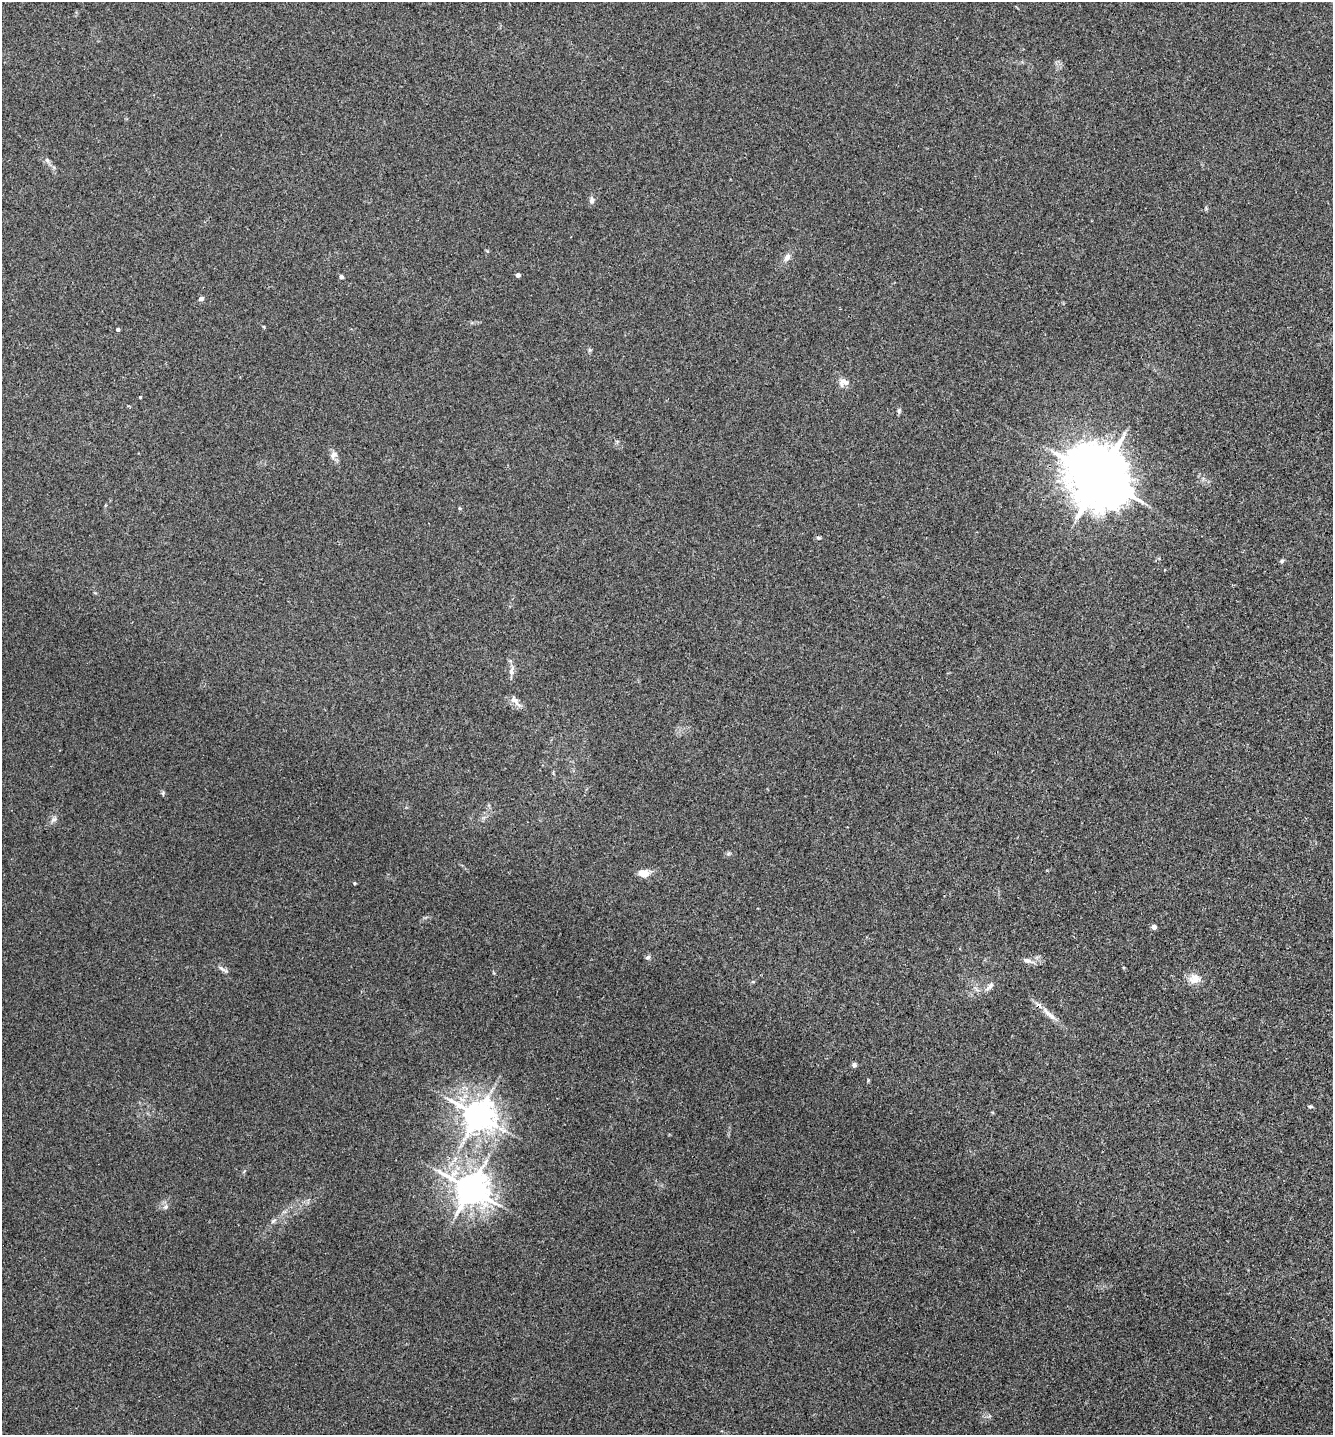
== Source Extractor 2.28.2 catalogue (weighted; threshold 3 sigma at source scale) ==
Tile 6 of 4 x 4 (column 2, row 2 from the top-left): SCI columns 1492-2822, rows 2897-4329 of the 5791 x 5784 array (HDU 1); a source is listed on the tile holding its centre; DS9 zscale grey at full resolution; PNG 1335 x 1437 px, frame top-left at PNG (2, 2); no overlay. Shown black and unused: <1% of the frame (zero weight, under 3 of 4 exposures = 2% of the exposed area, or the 3 px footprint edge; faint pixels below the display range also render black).
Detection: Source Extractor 2.28.2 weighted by HDU 2 'WHT'; one run over the whole footprint, this tile lists its part. Background 0.0172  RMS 0.0044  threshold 0.02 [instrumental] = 3 sigma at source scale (4.5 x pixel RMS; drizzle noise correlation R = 1.50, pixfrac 1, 0.05/0.05 arcsec/px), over >= 5 px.
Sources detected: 34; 1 cosmic-ray / hot-pixel residue — not listed; the other 33 listed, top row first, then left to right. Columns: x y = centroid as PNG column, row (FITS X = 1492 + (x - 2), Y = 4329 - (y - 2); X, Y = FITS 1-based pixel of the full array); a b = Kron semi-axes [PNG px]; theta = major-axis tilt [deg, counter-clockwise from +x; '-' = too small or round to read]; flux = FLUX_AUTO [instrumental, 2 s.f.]
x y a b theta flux
47 160 7 4 -45 1
592 200 8 6 89 1.8
787 257 11 7 47 2
518 275 4 4 - 2
341 277 4 4 - 1.8
201 299 6 5 - 1.3
118 329 4 3 - 1.1
844 382 15 8 -4 2.9
140 397 3 3 - 0.33
899 411 8 5 65 0.81
333 455 11 8 71 2.2
1099 478 18 15 -45 3200
818 538 6 5 - 0.73
1282 561 6 5 - 0.79
511 671 13 7 81 2.4
514 700 17 9 -48 2.8
163 793 7 3 -90 0.57
54 819 10 6 30 1.5
644 873 13 9 -6 4.5
354 883 4 3 - 0.53
1154 927 4 4 - 2.7
648 957 7 5 17 0.94
1028 961 18 5 -17 2.1
222 969 16 3 -33 1.3
1195 979 15 14 - 4.4
990 986 14 6 51 2
1052 1017 16 6 -43 3
854 1065 4 4 - 2.2
1310 1106 5 4 - 0.72
478 1115 9 8 - 770
470 1189 10 9 - 870
165 1207 8 6 34 1.3
273 1221 8 5 31 1